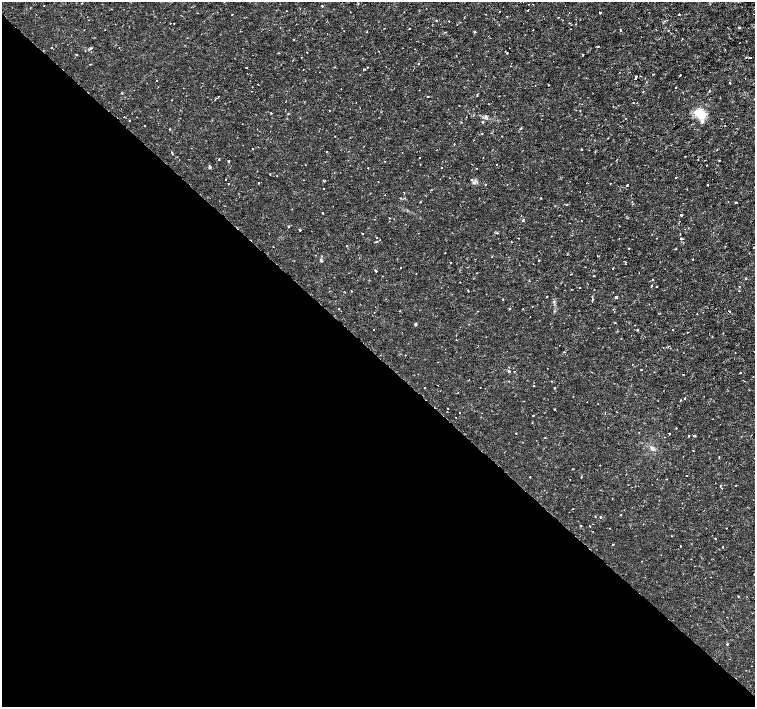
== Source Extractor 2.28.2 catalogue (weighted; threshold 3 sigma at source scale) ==
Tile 14 of 4 x 4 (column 2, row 4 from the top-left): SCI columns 1512-3016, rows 225-1633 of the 6027 x 6019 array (HDU 1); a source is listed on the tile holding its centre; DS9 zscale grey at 2 x 2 block average (1 PNG px = mean of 2 x 2 image px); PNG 757 x 709 px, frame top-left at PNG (2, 2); no overlay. Shown black and unused: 50% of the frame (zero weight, under 2 of 3 exposures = <1% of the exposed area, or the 3 px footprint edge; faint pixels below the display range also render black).
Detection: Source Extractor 2.28.2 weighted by HDU 2 'WHT'; one run over the whole footprint, this tile lists its part. Background -9.44e-06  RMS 8.1e-04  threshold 0.00366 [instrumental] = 3 sigma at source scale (4.5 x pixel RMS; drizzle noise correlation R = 1.50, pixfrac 1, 0.0396/0.0396 arcsec/px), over >= 5 px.
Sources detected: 215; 2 cosmic-ray / hot-pixel residue — not listed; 3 inside a brighter listed object's ellipse — not listed separately; the other 210 listed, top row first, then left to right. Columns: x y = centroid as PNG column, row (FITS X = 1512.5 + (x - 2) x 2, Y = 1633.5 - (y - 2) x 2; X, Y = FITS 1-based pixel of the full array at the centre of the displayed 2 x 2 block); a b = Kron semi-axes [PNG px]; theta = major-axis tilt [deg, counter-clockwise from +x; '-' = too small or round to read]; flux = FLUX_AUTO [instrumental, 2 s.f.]
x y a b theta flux
82 3 2 2 - 0.088
358 3 3 2 - 0.11
44 5 2 2 - 0.1
322 6 2 2 - 0.51
30 8 2 2 - 0.12
528 10 2 2 - 0.17
286 11 2 2 - 0.1
500 11 2 2 - 0.32
350 12 2 2 - 0.078
600 13 2 2 - 0.44
232 14 2 2 - 0.11
486 14 2 2 - 0.079
679 14 2 2 - 0.32
558 17 2 2 - 0.098
437 20 2 2 - 0.12
449 21 2 2 - 0.1
664 21 3 2 - 0.16
174 23 2 2 - 0.28
569 23 2 2 - 0.12
575 24 2 2 - 0.093
409 28 2 2 - 0.11
739 28 2 2 - 0.29
570 29 2 2 - 0.075
105 30 2 2 - 0.073
533 30 2 2 - 0.08
620 30 2 2 - 0.15
668 30 2 2 - 0.098
475 32 2 2 - 0.32
739 43 2 2 - 0.089
598 47 3 2 - 0.16
51 48 2 2 - 0.12
91 48 4 2 - 0.22
509 48 2 2 - 0.097
507 53 3 2 - 0.16
77 54 2 2 - 0.18
583 55 2 2 - 0.15
301 57 2 2 - 0.087
750 57 3 2 - 0.15
90 64 2 2 - 0.14
419 64 2 2 - 0.3
367 67 2 2 - 0.13
246 68 2 2 - 0.11
303 69 2 2 - 0.069
364 69 4 2 - 0.17
619 72 2 2 - 0.07
680 75 2 2 - 0.11
636 76 2 2 - 0.41
635 78 2 2 - 0.65
157 81 2 2 - 0.21
730 83 2 2 - 0.17
549 85 2 2 - 0.25
676 87 2 2 - 0.15
643 92 2 2 - 0.11
121 93 2 2 - 0.14
218 96 2 2 - 0.093
428 96 2 2 - 0.39
172 100 2 2 - 0.092
633 103 2 2 - 0.15
271 113 2 2 - 0.2
288 114 2 2 - 0.094
700 114 14 10 -42 3.7
124 117 2 2 - 0.096
466 117 2 2 - 0.066
486 117 4 4 - 0.4
625 118 2 2 - 0.1
129 121 2 2 - 0.087
483 122 3 2 - 0.22
725 125 2 2 - 0.096
144 126 2 2 - 0.15
521 128 3 2 - 0.17
170 129 2 2 - 0.14
482 133 2 2 - 0.098
502 136 2 2 - 0.071
473 140 2 2 - 0.11
454 144 2 2 - 0.17
252 148 2 2 - 0.11
581 149 3 2 - 0.16
326 151 2 2 - 0.085
685 156 2 2 - 0.15
419 158 2 2 - 0.087
219 159 2 2 - 0.39
228 161 2 2 - 0.36
719 161 2 2 - 0.2
497 165 2 2 - 0.19
706 165 2 2 - 0.11
210 167 4 3 - 0.25
368 168 2 2 - 0.13
441 168 2 2 - 0.11
476 169 2 2 - 0.38
270 174 2 2 - 0.12
277 176 2 2 - 0.088
675 178 2 2 - 0.11
225 179 2 2 - 0.23
378 182 2 2 - 0.077
474 182 5 4 - 0.43
258 183 2 2 - 0.27
610 183 2 2 - 0.1
228 184 2 2 - 0.08
507 184 2 2 - 0.071
485 185 2 2 - 0.11
627 185 2 2 - 0.39
707 185 2 2 - 0.19
323 189 2 2 - 0.077
541 198 2 2 - 0.12
420 202 2 2 - 0.19
736 202 2 2 - 0.55
567 204 3 2 - 0.22
323 213 2 2 - 0.24
681 215 2 2 - 0.45
390 218 2 2 - 0.1
523 220 3 2 - 0.25
581 221 2 2 - 0.073
288 226 2 2 - 0.43
619 226 2 2 - 0.063
300 230 2 2 - 0.54
497 233 2 2 - 0.24
362 234 2 2 - 0.23
680 234 2 2 - 0.17
518 238 2 2 - 0.22
681 239 2 2 - 0.29
347 246 2 2 - 0.12
273 247 2 2 - 0.17
628 248 2 2 - 0.14
676 249 3 2 - 0.093
597 255 2 2 - 0.11
492 256 2 2 - 0.15
693 259 2 2 - 0.13
321 260 5 3 - 0.22
539 260 2 2 - 0.15
450 262 2 2 - 0.56
625 264 2 2 - 0.12
400 267 2 2 - 0.21
613 268 2 2 - 0.11
376 271 2 2 - 0.57
571 274 2 2 - 0.14
594 276 2 2 - 0.31
746 278 3 2 - 0.17
653 279 2 2 - 0.23
529 281 2 2 - 0.081
460 282 2 2 - 0.095
651 286 3 2 - 0.18
656 286 2 2 - 0.23
739 286 2 2 - 0.12
579 287 2 2 - 0.14
441 288 2 2 - 0.065
468 290 2 2 - 0.17
351 291 2 2 - 0.2
739 291 2 2 - 0.086
547 296 2 2 - 0.17
616 297 3 2 - 0.32
502 299 2 2 - 0.17
592 299 4 3 - 0.22
649 304 2 2 - 0.064
339 308 2 2 - 0.11
510 309 2 2 - 0.086
523 309 2 2 - 0.091
613 309 2 2 - 0.087
729 311 2 2 - 0.31
374 312 2 2 - 0.071
530 317 2 2 - 0.064
615 323 2 2 - 0.22
415 324 2 2 - 0.57
373 329 2 2 - 0.15
638 330 3 2 - 0.13
456 340 2 2 - 0.2
668 346 4 2 - 0.15
406 355 2 2 - 0.15
641 370 2 2 - 0.15
509 371 3 2 - 0.62
514 371 2 2 - 0.13
740 373 2 2 - 0.17
683 375 2 2 - 0.082
468 380 2 2 - 0.096
509 381 2 2 - 0.087
533 386 2 2 - 0.16
554 388 2 2 - 0.39
685 398 2 2 - 0.14
587 402 2 2 - 0.066
555 409 2 2 - 0.14
460 413 2 2 - 0.22
533 415 2 2 - 0.25
456 417 2 2 - 0.059
639 432 2 2 - 0.078
516 433 2 2 - 0.071
669 434 2 2 - 0.4
689 436 2 2 - 1
694 436 3 2 - 0.41
523 442 2 2 - 0.065
651 448 6 4 -56 0.51
693 451 2 2 - 0.094
600 465 2 2 - 0.082
686 476 2 2 - 0.17
530 477 2 2 - 0.26
581 477 2 2 - 0.15
570 479 2 2 - 0.064
666 479 2 2 - 0.091
721 485 3 2 - 0.11
722 488 2 2 - 0.1
600 490 2 2 - 0.096
573 509 2 2 - 0.083
621 515 3 2 - 0.12
600 517 2 2 - 0.49
581 526 2 2 - 0.22
589 526 2 2 - 0.48
715 538 2 2 - 0.33
613 544 2 2 - 0.15
680 546 2 2 - 0.21
722 547 2 2 - 0.43
738 596 2 2 - 0.14
727 644 3 3 - 0.18
Diffuse or blended objects may show on this block-average render without a row.